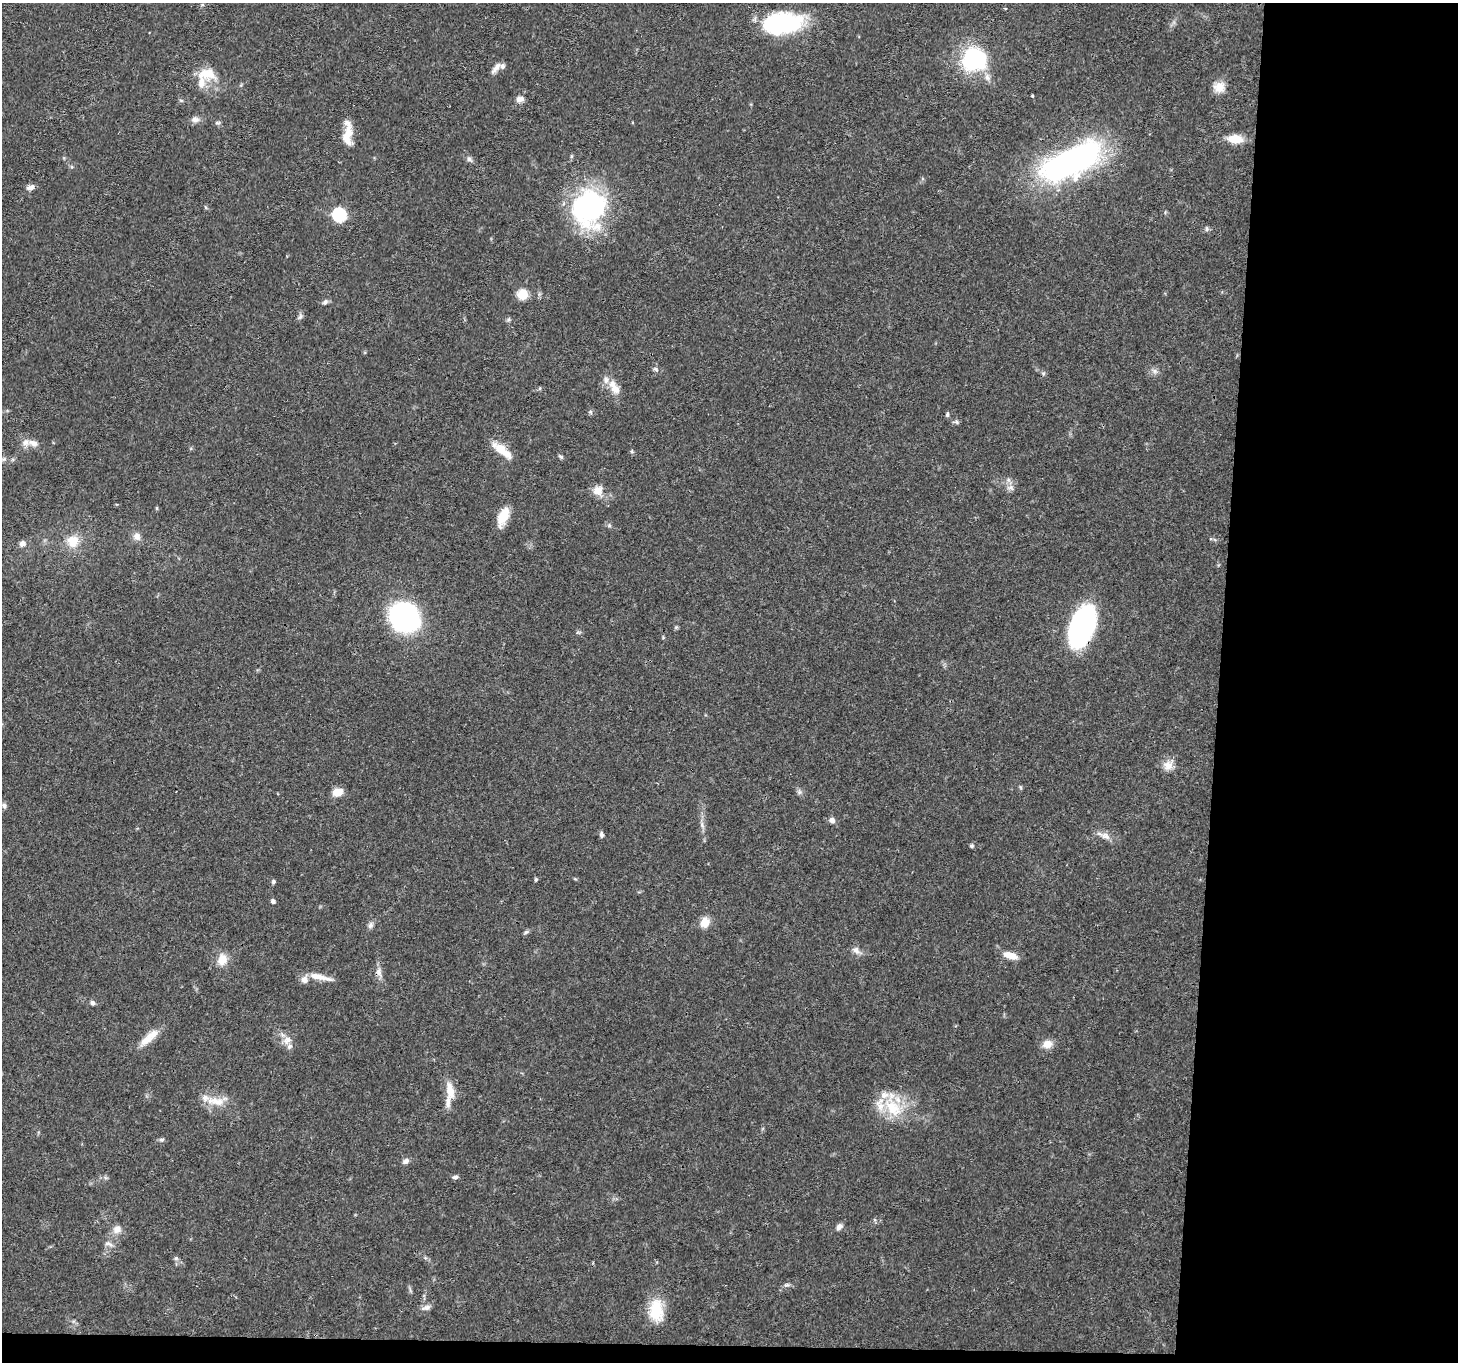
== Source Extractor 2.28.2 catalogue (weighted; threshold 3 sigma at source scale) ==
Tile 9 of 3 x 3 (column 3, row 3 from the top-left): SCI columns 2917-4372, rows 157-1516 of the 4380 x 4454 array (HDU 1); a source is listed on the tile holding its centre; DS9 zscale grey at full resolution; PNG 1460 x 1364 px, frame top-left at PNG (2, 3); no overlay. Shown black and unused: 18% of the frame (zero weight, under 3 of 4 exposures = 6% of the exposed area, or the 3 px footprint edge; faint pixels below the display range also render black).
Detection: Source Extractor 2.28.2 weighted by HDU 2 'WHT'; one run over the whole footprint, this tile lists its part. Background 0.0815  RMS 0.0035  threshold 0.0158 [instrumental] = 3 sigma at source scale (4.5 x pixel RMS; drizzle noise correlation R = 1.50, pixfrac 1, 0.05/0.05 arcsec/px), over >= 5 px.
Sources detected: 94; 10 inside a brighter listed object's ellipse — not listed separately; the other 84 listed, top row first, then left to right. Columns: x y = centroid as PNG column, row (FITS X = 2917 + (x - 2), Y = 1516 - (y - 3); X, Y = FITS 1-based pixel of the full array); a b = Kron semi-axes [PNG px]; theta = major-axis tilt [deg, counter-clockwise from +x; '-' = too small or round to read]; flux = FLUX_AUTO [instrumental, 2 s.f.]
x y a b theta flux
202 5 6 3 18 0.41
1005 8 4 3 - 0.31
782 23 38 21 6 40
975 59 26 23 1 34
496 68 17 6 51 2
206 74 25 14 -8 7.8
1219 87 14 13 - 3.8
520 99 10 8 22 1.9
195 119 11 8 -4 1.7
217 123 7 5 -1 0.7
348 133 31 10 88 6.2
1235 139 15 9 -4 6.6
469 159 9 6 -49 1
1071 162 70 27 26 100
30 187 10 6 11 1.6
589 208 41 35 80 59
339 215 7 6 - 52
1207 229 6 5 - 0.68
523 295 6 6 - 19
325 302 8 6 37 0.94
300 317 9 5 63 0.93
509 319 6 4 71 0.56
655 369 8 5 -27 0.81
1155 371 9 6 -27 1.2
1043 373 6 4 -44 0.59
540 388 5 3 - 0.4
615 389 20 11 -52 4.6
590 412 6 5 - 0.59
947 414 6 5 - 0.57
956 422 8 5 -3 0.79
33 443 16 8 -23 2.6
501 449 24 10 -37 6.5
632 451 6 3 72 0.44
561 457 7 4 -44 0.63
3 459 8 6 20 0.9
1011 487 8 6 -55 1.3
598 491 12 11 - 3.7
157 508 6 4 -90 0.37
503 516 22 10 67 6.5
609 525 5 5 - 0.64
137 537 10 9 - 2.1
73 541 14 13 - 6.3
22 544 8 7 - 1.6
405 617 21 18 -34 96
1082 626 35 18 70 81
1168 765 14 12 -21 3.3
1020 787 6 4 -71 0.44
337 792 11 8 16 4
799 792 7 4 90 0.76
4 806 7 6 - 1
832 820 7 7 - 1.5
702 825 8 5 -67 1.1
601 835 8 5 -84 0.88
1105 836 16 8 -20 2.6
971 846 4 4 - 0.71
536 879 6 4 89 0.44
273 882 5 4 - 0.69
273 901 5 4 - 1
705 922 12 10 74 4.1
371 925 9 7 67 1.2
526 932 8 4 35 0.67
856 950 11 8 -33 1.8
1010 955 16 7 -17 4.5
222 959 14 10 76 4.6
379 972 13 7 -74 2
319 977 30 6 -13 4.3
304 980 9 8 - 2.3
92 1003 7 5 -70 0.87
149 1037 31 9 41 5.2
287 1040 13 9 44 2.6
1047 1044 12 10 16 3.3
450 1091 24 10 -83 5.4
216 1101 28 11 -8 5.8
893 1108 30 19 -45 13
162 1140 7 5 1 0.7
406 1161 8 6 32 1.3
455 1177 8 5 8 0.79
839 1227 9 6 44 1.4
117 1229 12 10 34 2.6
109 1244 13 6 -17 1.4
176 1258 6 5 - 0.73
786 1285 8 5 6 0.82
426 1308 11 6 17 1.5
656 1311 29 17 -86 11
Overlapping masked pixels (flux is a lower limit): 2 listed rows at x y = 1071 162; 1082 626